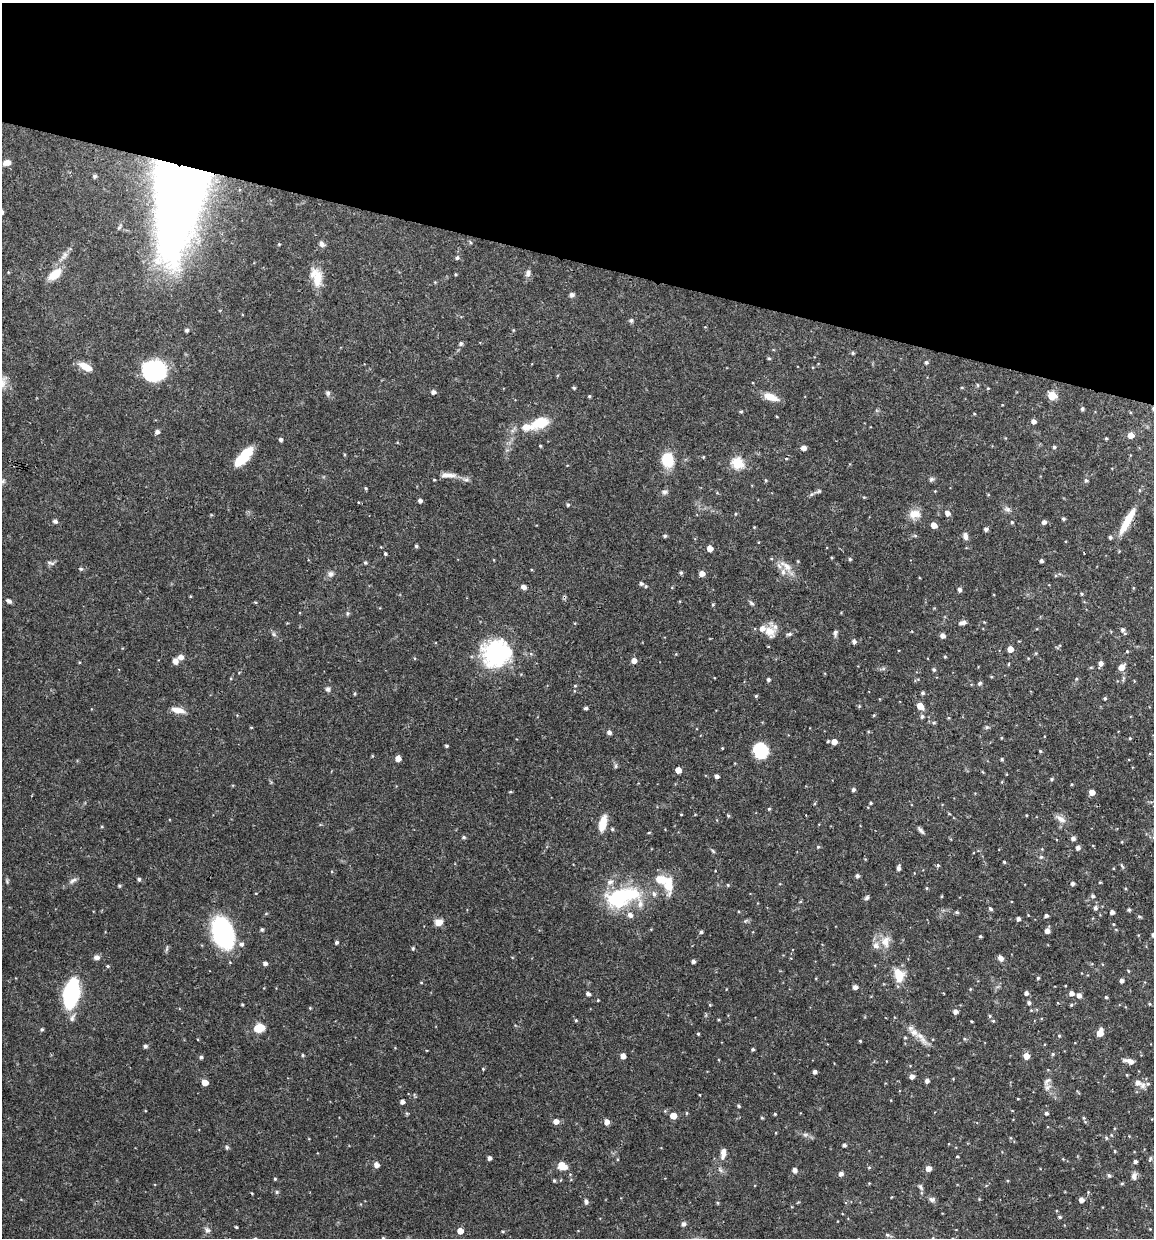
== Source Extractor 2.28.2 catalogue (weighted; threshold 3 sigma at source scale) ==
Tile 2 of 4 x 4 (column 2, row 1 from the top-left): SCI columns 1271-2422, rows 3713-4948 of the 4966 x 4951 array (HDU 1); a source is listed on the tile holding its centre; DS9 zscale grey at full resolution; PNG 1156 x 1240 px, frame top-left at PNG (2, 3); no overlay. Shown black and unused: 21% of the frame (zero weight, under 3 of 4 exposures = <1% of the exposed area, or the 3 px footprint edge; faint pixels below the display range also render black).
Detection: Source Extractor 2.28.2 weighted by HDU 2 'WHT'; one run over the whole footprint, this tile lists its part. Background 0.0686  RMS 0.0025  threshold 0.0113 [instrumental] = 3 sigma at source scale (4.5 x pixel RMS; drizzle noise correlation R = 1.50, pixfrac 1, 0.05/0.05 arcsec/px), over >= 5 px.
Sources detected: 306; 3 inside a brighter object's white glare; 1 cosmic-ray / hot-pixel residue — not listed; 12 inside a brighter listed object's ellipse — not listed separately; the other 290 listed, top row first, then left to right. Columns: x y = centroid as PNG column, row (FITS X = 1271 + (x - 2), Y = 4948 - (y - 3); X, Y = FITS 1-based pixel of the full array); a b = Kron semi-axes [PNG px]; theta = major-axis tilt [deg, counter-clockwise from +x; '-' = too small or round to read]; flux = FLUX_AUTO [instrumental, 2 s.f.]
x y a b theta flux
7 162 9 6 10 1.5
95 176 4 4 - 0.53
178 198 96 39 83 260
470 242 6 3 -71 0.26
279 244 4 3 - 0.21
322 244 8 6 -62 0.81
64 255 14 6 53 1.3
457 258 5 5 - 0.45
528 273 9 6 76 1
55 274 16 9 40 4.4
455 274 4 3 - 0.24
317 278 25 12 -86 4.3
572 295 6 6 - 0.66
631 320 6 5 - 0.42
187 330 5 4 - 0.44
461 343 5 4 - 0.56
853 353 5 4 - 0.3
769 358 4 4 - 0.32
926 363 5 5 - 0.4
86 367 16 7 -28 2.9
154 371 20 17 5 23
977 385 6 4 -88 0.27
962 387 4 3 - 0.21
574 388 4 4 - 0.37
988 388 4 2 - 0.18
433 392 4 4 - 0.95
328 393 7 6 - 0.57
589 396 4 3 - 0.31
1052 396 5 5 - 8.7
771 397 17 8 -21 3
1082 409 4 4 - 0.46
1034 421 4 4 - 1.1
540 423 23 13 20 5.7
157 432 5 5 - 0.85
1131 435 5 5 - 2.3
1106 438 3 3 - 0.27
281 440 4 4 - 0.6
540 446 3 3 - 0.25
1054 447 4 4 - 0.39
804 448 5 4 - 1.1
244 458 22 11 61 5.7
668 460 15 12 -78 6.5
737 463 6 5 - 19
448 475 22 7 -2 2.1
931 479 7 6 - 0.5
766 480 5 3 - 0.25
1086 480 5 4 - 0.5
3 481 7 4 45 0.41
366 488 4 3 - 0.31
819 491 7 5 35 0.43
665 492 7 6 - 0.64
864 497 5 3 - 0.21
420 501 4 4 - 0.78
568 505 5 4 - 0.38
1007 509 9 6 -10 0.74
947 513 5 5 - 1.3
735 514 4 3 - 0.23
914 514 14 10 7 2.9
1063 519 4 3 - 0.46
55 521 6 5 - 0.58
1127 521 33 7 61 5.8
1012 522 4 3 - 0.28
1044 522 4 4 - 0.81
934 525 5 4 - 2.3
986 529 5 4 - 0.64
665 536 4 4 - 0.41
915 536 6 4 -2 0.33
965 536 9 6 -73 0.92
1110 537 4 4 - 0.49
416 546 4 3 - 0.39
710 548 5 4 - 2.4
385 553 3 3 - 0.37
850 559 4 4 - 0.35
1041 561 3 3 - 0.57
365 562 5 4 - 0.4
51 563 12 4 -19 0.48
786 566 20 8 -39 2.5
81 569 5 4 - 0.35
681 572 4 4 - 0.44
702 573 5 5 - 1.7
331 574 9 7 40 0.89
641 583 5 4 - 0.57
646 586 4 4 - 0.29
524 587 7 5 -23 0.91
960 590 5 4 - 0.71
1081 594 4 4 - 0.31
9 601 6 5 - 0.72
751 603 8 4 -28 0.44
713 605 5 4 - 0.29
299 613 3 2 - 0.21
347 613 6 4 -72 0.33
963 622 8 4 13 1.1
1122 630 6 5 - 0.63
769 631 17 12 -53 3
835 633 9 5 89 0.62
274 634 7 5 -59 0.47
789 634 7 4 21 0.53
942 635 5 4 - 1.2
854 641 5 5 - 0.73
1010 649 4 4 - 2.5
496 654 31 24 80 25
181 657 6 5 - 1.2
945 657 4 3 - 0.26
175 661 6 6 - 1.3
634 661 5 4 - 1.8
1101 663 5 5 - 1
1121 667 6 5 - 2.1
934 670 4 4 - 0.42
768 679 4 4 - 0.51
1076 679 5 3 - 0.26
980 683 6 4 35 0.43
575 686 5 3 - 0.22
328 689 7 6 - 0.57
923 693 5 4 - 0.42
355 694 5 3 - 0.29
756 696 4 4 - 0.28
1105 698 4 3 - 0.34
920 706 5 5 - 3
586 708 4 3 - 0.48
178 710 16 6 -11 2.1
874 715 4 3 - 0.26
922 716 5 5 - 0.52
987 727 6 5 - 0.4
609 732 4 4 - 0.84
1001 738 4 3 - 0.2
1130 738 5 3 - 0.22
834 742 5 5 - 2
446 746 4 3 - 0.37
722 748 3 3 - 0.2
760 750 11 10 - 15
1040 751 4 3 - 0.27
398 758 5 4 - 2
1002 759 5 3 - 0.24
616 766 6 4 90 0.39
678 770 5 4 - 2.5
717 776 4 4 - 0.88
1052 779 5 4 - 0.32
853 790 4 4 - 0.53
510 792 5 3 - 0.24
1092 792 4 4 - 2
871 803 4 4 - 0.39
769 809 4 4 - 0.28
681 814 4 2 - 0.17
949 814 5 3 - 0.2
728 816 4 4 - 0.29
1061 819 15 7 -36 1.4
603 823 17 8 77 3.7
612 829 5 4 - 0.34
921 830 12 4 -50 0.68
649 833 4 3 - 0.2
464 837 5 4 - 0.4
1073 838 5 4 - 0.78
1122 842 4 2 - 0.18
818 847 4 4 - 0.28
1078 848 5 4 - 0.87
713 851 6 4 -46 0.3
1041 857 6 5 - 0.38
1004 862 3 3 - 0.3
938 865 5 4 - 0.31
1122 866 8 4 -54 0.36
898 868 5 4 - 0.82
857 876 4 4 - 0.66
139 879 4 4 - 0.51
73 880 12 4 35 0.76
1100 882 4 3 - 0.21
1073 883 4 4 - 0.7
728 885 4 4 - 0.27
119 886 4 4 - 0.36
927 888 4 4 - 0.27
625 895 52 18 5 17
1093 896 5 5 - 0.57
867 898 7 5 41 0.47
1095 908 6 5 - 0.62
990 909 6 3 -45 0.41
1129 910 4 3 - 0.45
957 912 5 4 - 0.39
1112 912 4 4 - 0.96
630 915 6 5 - 1.1
1046 915 4 4 - 0.62
1018 919 4 4 - 0.74
745 921 6 4 43 0.36
439 922 9 7 20 1.9
1113 924 3 3 - 0.2
262 929 4 4 - 0.45
1047 931 5 4 - 1.4
222 932 28 17 -71 32
701 932 5 4 - 0.46
1153 935 4 3 - 0.75
980 936 3 3 - 0.33
336 942 4 4 - 0.54
885 942 16 12 89 2.8
241 944 6 6 - 0.82
413 948 5 4 - 0.3
97 957 7 6 - 0.87
1001 958 7 6 - 1
693 961 4 3 - 0.65
265 963 4 4 - 0.83
108 966 5 4 - 0.3
899 975 15 10 -79 4.7
1038 978 4 4 - 0.31
1121 981 4 3 - 0.85
421 982 4 3 - 0.19
855 987 4 4 - 1.1
1026 993 4 4 - 0.76
1071 993 5 5 - 1
71 994 24 12 80 29
588 994 5 4 - 0.64
1079 995 5 5 - 0.98
1106 997 3 3 - 0.3
598 1000 3 3 - 0.22
1029 1003 5 5 - 0.44
1149 1004 5 4 - 0.29
242 1005 3 2 - 0.28
710 1005 4 3 - 0.23
1071 1005 4 4 - 0.28
310 1008 4 4 - 0.21
955 1011 5 5 - 0.99
990 1016 4 4 - 0.33
576 1020 4 4 - 0.28
971 1021 4 2 - 0.19
259 1028 8 7 - 5.4
42 1029 4 4 - 0.42
1100 1032 7 5 71 3.2
698 1034 4 3 - 0.3
1059 1036 5 4 - 0.3
905 1037 4 4 - 0.25
921 1037 26 6 -53 2.3
964 1039 5 4 - 0.32
860 1041 3 3 - 0.25
145 1046 4 4 - 0.6
753 1049 4 3 - 0.41
1053 1054 5 4 - 0.31
302 1055 4 4 - 0.34
623 1056 4 4 - 1.7
1026 1056 5 5 - 2.5
201 1057 4 4 - 0.52
1129 1061 13 5 -12 1.4
483 1069 3 3 - 0.23
815 1072 4 4 - 0.76
1127 1075 5 3 - 0.21
912 1076 5 4 - 1.3
927 1081 5 4 - 0.79
1047 1081 14 7 55 1.2
1138 1082 9 7 -29 1.7
205 1083 5 4 - 2.8
1148 1084 6 4 -1 0.44
402 1102 4 4 - 0.97
738 1106 5 3 - 0.35
686 1113 5 3 - 0.23
1046 1113 4 4 - 0.5
775 1114 3 3 - 0.24
673 1116 5 4 - 3.8
762 1118 5 3 - 0.25
1084 1118 4 4 - 0.28
556 1121 5 5 - 1.6
607 1122 5 5 - 1.4
805 1135 7 4 0 0.51
1106 1138 5 4 - 0.35
844 1145 4 4 - 0.61
227 1147 6 5 - 0.4
1115 1151 4 3 - 0.21
723 1153 15 6 84 1.7
957 1156 3 2 - 0.24
489 1158 4 4 - 0.78
1135 1161 4 4 - 0.56
376 1165 5 4 - 1.5
562 1166 9 6 -33 3.5
869 1167 5 3 - 0.26
928 1168 5 5 - 1.8
795 1170 6 5 - 0.78
841 1174 5 5 - 0.78
1109 1175 5 4 - 0.5
1134 1176 10 6 85 0.97
275 1179 4 3 - 0.27
554 1180 4 3 - 0.33
1122 1183 4 4 - 0.3
921 1187 9 4 -60 0.5
277 1192 5 4 - 0.35
932 1199 8 7 - 0.71
1081 1200 4 4 - 1.4
586 1201 8 4 -84 0.55
1060 1217 5 4 - 0.38
683 1224 5 5 - 0.81
236 1227 3 2 - 0.27
207 1230 8 6 -15 0.67
460 1231 5 4 - 2.6
503 1231 5 3 - 0.27
887 1235 6 4 -42 0.4
255 1238 4 4 - 0.27
383 1238 4 3 - 0.36
Overlapping masked pixels (flux is a lower limit): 2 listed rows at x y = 178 198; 1127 521
Isophote crosses this tile's border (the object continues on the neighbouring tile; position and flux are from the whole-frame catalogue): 3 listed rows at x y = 1153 935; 255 1238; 383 1238